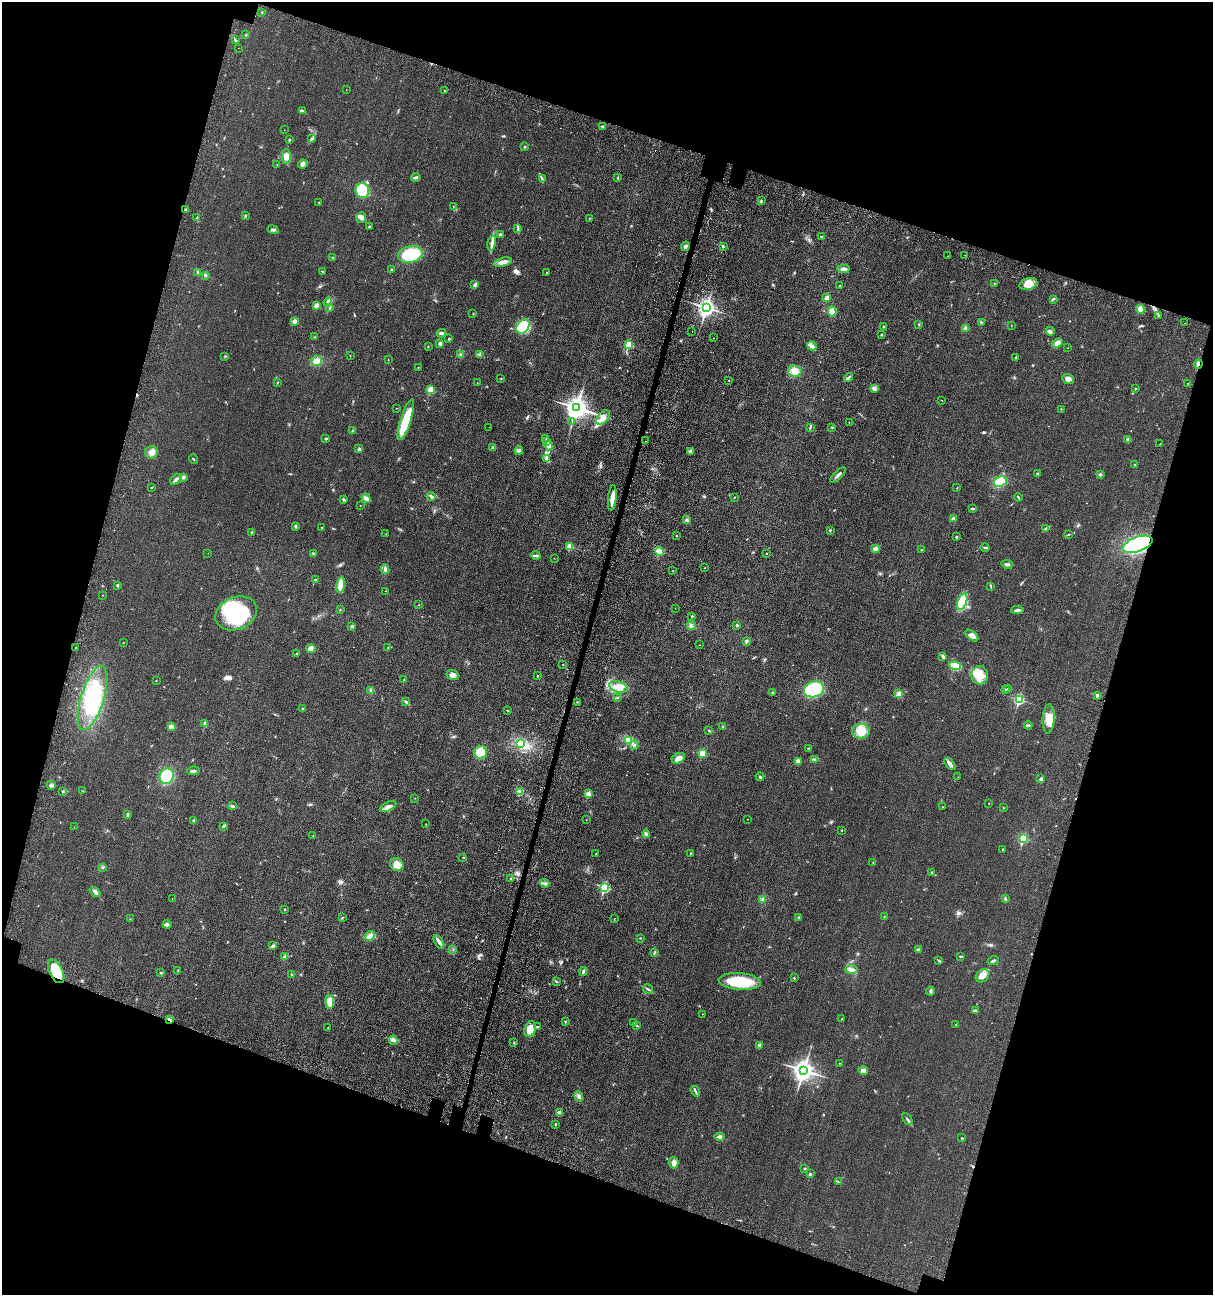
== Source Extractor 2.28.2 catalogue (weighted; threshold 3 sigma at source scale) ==
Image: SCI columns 425-5266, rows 175-5345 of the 5538 x 5518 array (HDU 1 of 3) = the unmasked area's bounding box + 8 px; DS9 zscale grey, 4 x 4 block average (1 PNG px = mean of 4 x 4 image px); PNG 1215 x 1297 px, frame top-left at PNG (2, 2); each listed source drawn as its Kron ellipse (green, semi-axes under 4 px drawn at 4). Shown black and unused: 36% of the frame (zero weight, under 3 of 4 exposures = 11% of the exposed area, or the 3 px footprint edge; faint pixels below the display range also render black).
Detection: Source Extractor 2.28.2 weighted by HDU 2 'WHT'. Background 0.0292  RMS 0.0053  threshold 0.024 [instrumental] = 3 sigma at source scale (4.5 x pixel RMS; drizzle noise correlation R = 1.50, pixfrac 1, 0.05/0.05 arcsec/px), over >= 5 px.
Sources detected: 350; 1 too faint to see at this stretch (4 x 4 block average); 2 inside a brighter object's white glare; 5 cosmic-ray / hot-pixel residue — neither listed nor drawn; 7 inside a brighter listed object's ellipse — not listed separately; the other 335 listed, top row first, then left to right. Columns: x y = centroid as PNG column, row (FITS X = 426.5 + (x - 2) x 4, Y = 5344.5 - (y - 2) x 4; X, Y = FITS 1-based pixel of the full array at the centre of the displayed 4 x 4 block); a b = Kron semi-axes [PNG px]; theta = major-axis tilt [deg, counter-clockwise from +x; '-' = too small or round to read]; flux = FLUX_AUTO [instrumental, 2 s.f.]
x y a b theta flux
262 12 3 2 - 1.6
246 35 2 2 - 1.3
235 40 3 2 - 3.3
238 48 2 2 - 0.51
346 90 2 2 - 0.73
444 91 2 2 - 2.1
302 111 3 2 - 3.2
602 126 3 3 - 3.8
284 130 2 2 - 0.86
311 139 2 2 - 2.4
289 140 2 2 - 1.8
524 147 3 2 - 2.3
286 156 7 4 -90 17
303 164 5 4 - 7.6
277 165 2 2 - 0.82
416 177 4 2 - 5.1
618 178 2 2 - 1
542 179 2 2 - 1.8
362 190 8 6 -80 130
761 201 3 2 - 2.8
319 202 2 2 - 1.8
453 206 2 2 - 0.65
186 209 2 2 - 1.5
245 216 3 2 - 2
361 217 5 4 - 12
197 218 3 2 - 2.6
589 218 2 2 - 1.2
369 226 3 2 - 2.3
518 228 3 2 - 2.7
273 230 5 3 - 5.8
500 235 2 2 - 13
822 236 2 2 - 1.2
492 243 7 3 77 9.5
685 246 5 3 - 8.5
723 246 2 2 - 12
410 255 12 8 10 130
965 255 2 2 - 0.8
948 256 2 2 - 0.78
333 258 2 2 - 1.2
503 262 9 4 13 16
843 269 6 3 -5 9.8
391 270 2 2 - 1.6
198 272 2 2 - 2.2
323 272 2 2 - 1.8
547 273 2 2 - 5.8
205 275 3 3 - 4
994 284 2 2 - 1.5
1028 284 9 5 18 29
475 285 3 2 - 9
840 286 3 2 - 2
827 298 3 2 - 11
1053 299 3 2 - 2.8
328 302 4 3 - 13
316 305 3 3 - 11
330 308 3 2 - 7.2
707 308 3 3 - 1400
1140 309 4 3 - 17
832 311 5 4 - 15
473 314 2 2 - 1.3
1158 316 2 2 - 1.7
295 321 4 3 - 9.6
981 322 3 2 - 3.7
1185 323 2 2 - 0.41
919 324 2 2 - 1.4
523 326 8 5 55 76
1011 326 2 2 - 0.68
884 327 2 2 - 3.7
965 329 4 2 - 2.9
1051 331 4 2 - 4.5
692 332 2 2 - 0.86
441 333 4 2 - 9.7
882 335 2 2 - 2
314 337 2 2 - 1.4
714 338 2 2 - 0.71
449 339 2 2 - 8.7
440 343 3 3 - 6.1
1057 343 6 4 22 13
629 345 2 2 - 140
428 346 2 2 - 1.2
812 346 5 4 - 9.1
1068 348 2 2 - 0.62
460 354 2 2 - 2.5
479 354 3 2 - 3
225 356 2 2 - 2.3
350 356 2 2 - 0.84
1016 357 3 2 - 3.4
388 360 2 2 - 1.1
316 361 6 5 - 18
1198 364 4 3 - 7.8
418 367 2 2 - 1.8
795 371 7 5 -13 24
848 377 5 2 - 5.4
501 378 2 2 - 1.5
1068 379 6 5 - 14
729 380 2 2 - 0.98
277 382 2 2 - 1.1
477 383 2 2 - 0.9
1187 383 2 2 - 1.6
874 388 4 3 - 11
1136 388 2 2 - 1.5
430 390 2 2 - 110
942 400 2 2 - 0.83
397 408 2 2 - 0.73
577 408 4 4 - 2700
1061 409 2 2 - 1.2
603 417 8 5 48 20
406 420 21 5 73 98
572 422 2 2 - 1.8
849 422 2 2 - 0.72
489 427 2 2 - 0.52
810 427 4 2 - 3.2
832 428 2 2 - 1.2
352 430 2 2 - 1.5
326 439 2 2 - 3.9
546 439 2 2 - 1.4
1128 440 4 2 - 4.7
546 441 3 2 - 3.3
645 441 2 2 - 1
1160 444 2 2 - 3.7
549 446 4 4 - 8.8
493 448 3 3 - 10
359 449 2 2 - 7.6
519 450 4 2 - 4.6
151 452 6 6 - 16
690 452 3 3 - 8.6
194 459 5 2 - 2
546 459 4 2 - 5.2
1135 465 2 2 - 1.6
1037 473 2 2 - 2.5
838 475 10 2 45 8.5
1100 475 3 2 - 4.3
183 477 3 3 - 5.9
176 479 7 2 41 6.1
1000 482 7 5 26 99
151 487 2 2 - 1.6
957 488 2 2 - 0.77
431 496 4 2 - 8.7
734 497 2 2 - 1.3
1018 497 4 2 - 3.1
366 498 5 4 - 9.5
612 498 13 3 85 24
343 499 3 3 - 3.9
360 505 2 2 - 1.6
972 508 3 2 - 3.9
953 519 4 3 - 6.2
687 520 3 3 - 5.6
295 526 3 2 - 2.8
322 528 2 2 - 1.4
1046 529 4 3 - 5.6
830 530 2 2 - 2.9
252 532 2 2 - 14
386 534 2 2 - 1.2
1068 535 2 2 - 1.4
677 536 2 2 - 3.4
956 537 2 2 - 3.4
1138 544 16 7 20 320
570 546 2 2 - 99
985 548 4 2 - 4.2
875 549 3 2 - 18
921 550 2 2 - 1.6
659 552 4 4 - 31
208 553 2 2 - 0.49
313 553 3 2 - 2.4
766 554 2 2 - 2.2
536 556 5 2 - 4.9
554 558 2 2 - 0.63
1007 564 6 2 -9 7.1
705 568 2 2 - 1.5
385 569 4 3 - 9.4
673 571 2 2 - 1.2
315 580 2 2 - 1.4
117 585 3 2 - 2.5
340 585 8 4 78 28
991 586 3 2 - 2.3
386 591 2 2 - 1.3
102 595 2 2 - 0.97
962 601 8 4 68 81
419 605 2 2 - 1.1
675 608 2 2 - 0.75
340 610 2 2 - 1.2
1017 610 6 2 4 8.8
236 613 21 16 23 240
692 616 2 2 - 3.3
691 625 4 3 - 7.8
737 625 3 2 - 3.2
352 626 3 3 - 4
972 636 7 4 -40 18
746 641 3 3 - 4.7
123 643 2 2 - 1.1
699 645 2 2 - 0.64
75 648 2 2 - 0.9
388 648 3 2 - 3
311 649 4 3 - 19
297 653 3 2 - 1.7
943 656 2 2 - 1.8
563 665 2 2 - 0.92
955 666 6 3 -20 80
452 675 6 5 - 12
980 675 9 8 - 38
537 676 2 2 - 4.1
156 680 2 2 - 1
404 680 2 2 - 1.4
618 687 9 5 -16 31
1008 688 2 2 - 1.3
814 689 10 7 18 200
371 690 3 3 - 7.1
1005 690 3 2 - 3
772 693 2 2 - 8.9
899 694 4 3 - 9
1097 695 3 2 - 4.7
93 698 33 11 73 220
618 698 2 2 - 1.1
1019 700 2 2 - 300
406 702 3 3 - 3.3
577 702 2 2 - 1.3
302 708 2 2 - 1.2
508 710 2 2 - 1.3
1049 719 14 6 87 38
205 724 2 2 - 39
1028 725 4 2 - 4.5
171 727 4 4 - 13
723 727 3 2 - 3.3
709 731 2 2 - 1.5
861 731 9 7 5 33
628 740 3 2 - 5.2
521 744 3 2 - 4.3
634 745 4 2 - 3.1
808 748 2 2 - 1.3
480 752 6 6 - 70
702 753 2 2 - 110
678 758 7 4 28 20
815 759 2 2 - 2.8
798 761 3 3 - 13
950 764 7 3 -49 10
193 771 6 2 6 6.7
167 776 8 7 - 120
760 777 4 2 - 3.8
958 777 2 2 - 0.51
1041 779 2 2 - 19
51 785 4 3 - 6.6
63 791 2 2 - 6.6
82 791 2 2 - 0.84
520 792 3 3 - 6.8
588 794 2 2 - 49
415 798 2 2 - 0.69
989 803 2 2 - 1.2
232 806 3 2 - 3.6
388 807 9 4 27 14
943 807 2 2 - 1.8
1003 808 2 2 - 1.1
128 815 4 2 - 5.4
748 819 2 2 - 0.7
586 820 2 2 - 0.84
194 821 3 3 - 4.6
426 824 2 2 - 1.1
223 826 3 2 - 6
74 827 2 2 - 0.43
842 830 3 2 - 1.1
646 834 4 2 - 8.9
313 836 2 2 - 0.93
1023 838 2 2 - 220
1003 849 2 2 - 1.5
691 853 2 2 - 1.3
596 854 2 2 - 2.5
463 857 2 2 - 1.2
873 863 2 2 - 1.4
397 865 7 6 - 26
102 867 2 2 - 1
932 872 3 2 - 4.6
511 878 3 2 - 2.9
545 883 5 3 - 7.1
604 888 3 2 - 280
95 892 6 3 -39 8.3
172 898 2 2 - 2
1005 899 3 2 - 5
763 900 3 2 - 2.8
285 909 2 2 - 2.1
884 917 2 2 - 0.93
342 918 3 2 - 2.2
615 918 2 2 - 0.64
798 918 3 2 - 2.7
130 919 2 2 - 0.98
167 924 4 3 - 6.5
370 936 5 4 - 11
640 938 2 2 - 1.9
439 942 7 3 -59 11
273 946 3 3 - 6.3
453 950 2 2 - 0.81
918 950 3 2 - 8.8
655 952 3 2 - 3
285 956 4 2 - 8.7
961 956 3 2 - 2.4
993 960 6 2 23 4.8
939 961 3 2 - 3.8
178 970 2 2 - 2
851 970 6 4 -1 11
56 971 12 6 -65 76
583 971 4 2 - 4
161 973 3 2 - 1.9
292 975 2 2 - 1.5
983 976 7 5 44 21
794 978 2 2 - 1.8
556 981 3 2 - 3.2
740 982 21 8 -4 140
648 989 5 2 - 4.2
930 991 4 2 - 6.8
330 1002 7 4 -83 43
975 1011 4 3 - 7.1
702 1014 2 2 - 1
842 1019 2 2 - 0.89
169 1020 3 2 - 4.4
565 1022 3 2 - 2.2
634 1023 2 2 - 0.97
956 1024 2 2 - 0.87
637 1026 3 2 - 2.2
537 1027 3 2 - 2.1
328 1028 2 2 - 0.92
530 1029 8 5 73 48
393 1040 5 4 - 7.4
514 1043 2 2 - 1.1
759 1045 2 2 - 20
839 1063 2 2 - 0.86
804 1070 4 3 - 2000
863 1071 5 4 - 15
695 1091 5 2 - 4
579 1096 5 3 - 6.2
559 1113 2 2 - 22
907 1119 6 2 -54 5.2
555 1124 2 2 - 5.8
719 1137 5 3 - 6.5
962 1138 2 2 - 2.9
674 1163 5 5 - 16
805 1168 2 2 - 1.8
810 1174 3 2 - 4
838 1182 2 2 - 1.3
Overlapping masked pixels (flux is a lower limit): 4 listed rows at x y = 1198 364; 1138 544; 56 971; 169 1020
Diffuse or blended objects may show on this block-average render without a row.